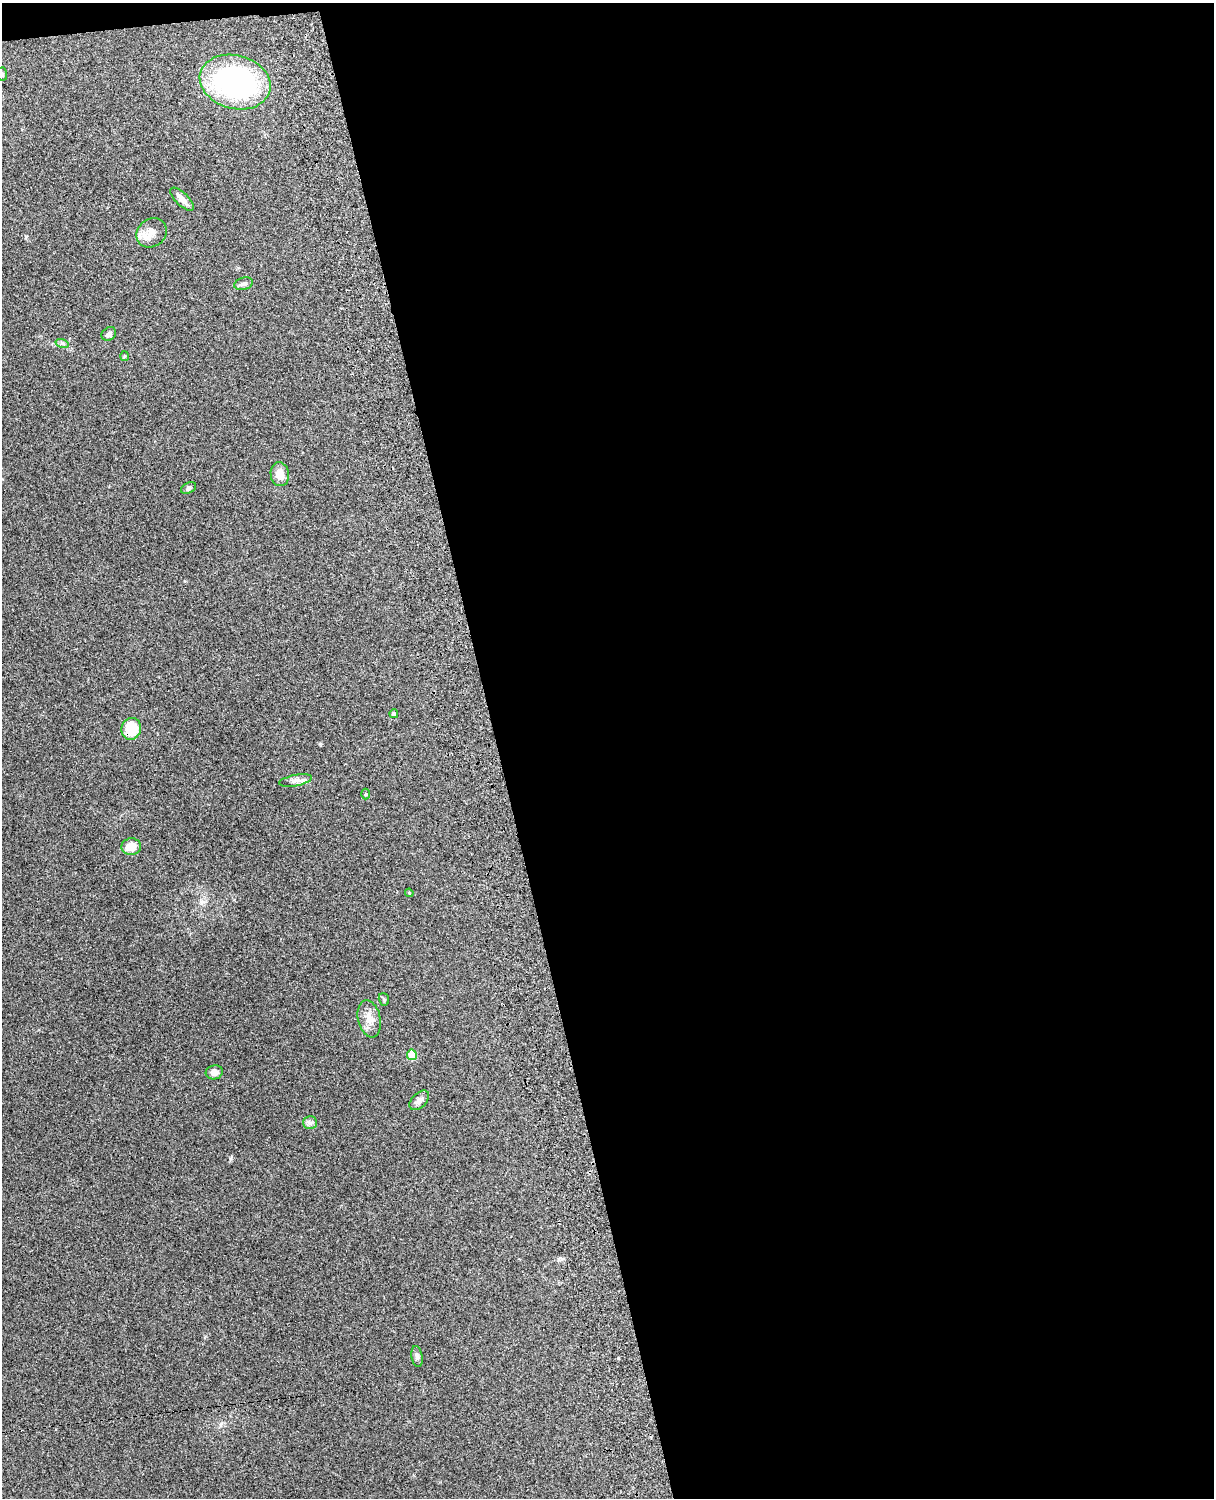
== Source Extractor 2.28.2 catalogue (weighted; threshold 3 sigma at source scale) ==
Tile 4 of 4 x 3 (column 4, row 1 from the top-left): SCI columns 3757-4968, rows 3156-4651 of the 5089 x 4927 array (HDU 1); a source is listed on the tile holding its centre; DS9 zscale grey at full resolution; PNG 1216 x 1500 px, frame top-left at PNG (2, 3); each listed source drawn as its Kron ellipse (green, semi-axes under 4 px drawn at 4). Shown black and unused: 60% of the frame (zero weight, under 3 of 4 exposures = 6% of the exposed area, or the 3 px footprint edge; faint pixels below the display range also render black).
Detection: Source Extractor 2.28.2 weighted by HDU 2 'WHT'; one run over the whole footprint, this tile lists its part. Background 0.271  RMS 0.0089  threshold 0.0401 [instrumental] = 3 sigma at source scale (4.5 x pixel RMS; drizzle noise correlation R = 1.50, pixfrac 1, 0.05/0.05 arcsec/px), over >= 5 px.
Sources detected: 23; all 23 listed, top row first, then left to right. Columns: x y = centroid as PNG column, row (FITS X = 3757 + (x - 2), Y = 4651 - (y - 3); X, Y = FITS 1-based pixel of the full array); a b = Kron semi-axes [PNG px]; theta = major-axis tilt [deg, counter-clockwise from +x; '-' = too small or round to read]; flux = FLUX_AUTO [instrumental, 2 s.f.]
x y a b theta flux
2 74 7 5 -89 1.8
235 82 36 26 -15 170
182 199 15 6 -44 5.2
151 233 16 13 40 8.8
244 284 9 6 16 2.9
109 334 8 6 38 2.8
62 343 7 4 -17 1.6
125 356 5 3 - 0.84
280 474 12 9 -82 9.7
188 488 8 5 28 1.7
394 714 4 4 - 3
131 729 11 9 74 22
295 780 16 5 11 4.3
365 794 5 3 - 0.85
131 847 10 8 8 12
409 893 4 3 - 0.9
384 999 6 5 - 1.5
369 1019 19 11 -78 9.2
412 1055 5 5 - 25
214 1072 8 7 - 5.7
419 1100 12 7 45 4
310 1123 7 6 - 2.6
417 1356 10 5 -81 2.7
Overlapping masked pixels (flux is a lower limit): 1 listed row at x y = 131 729
Isophote crosses this tile's border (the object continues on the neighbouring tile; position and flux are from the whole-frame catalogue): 1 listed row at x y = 2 74
Unlisted compact peaks at least as high as the median listed source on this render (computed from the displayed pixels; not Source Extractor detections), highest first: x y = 320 744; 230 1158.